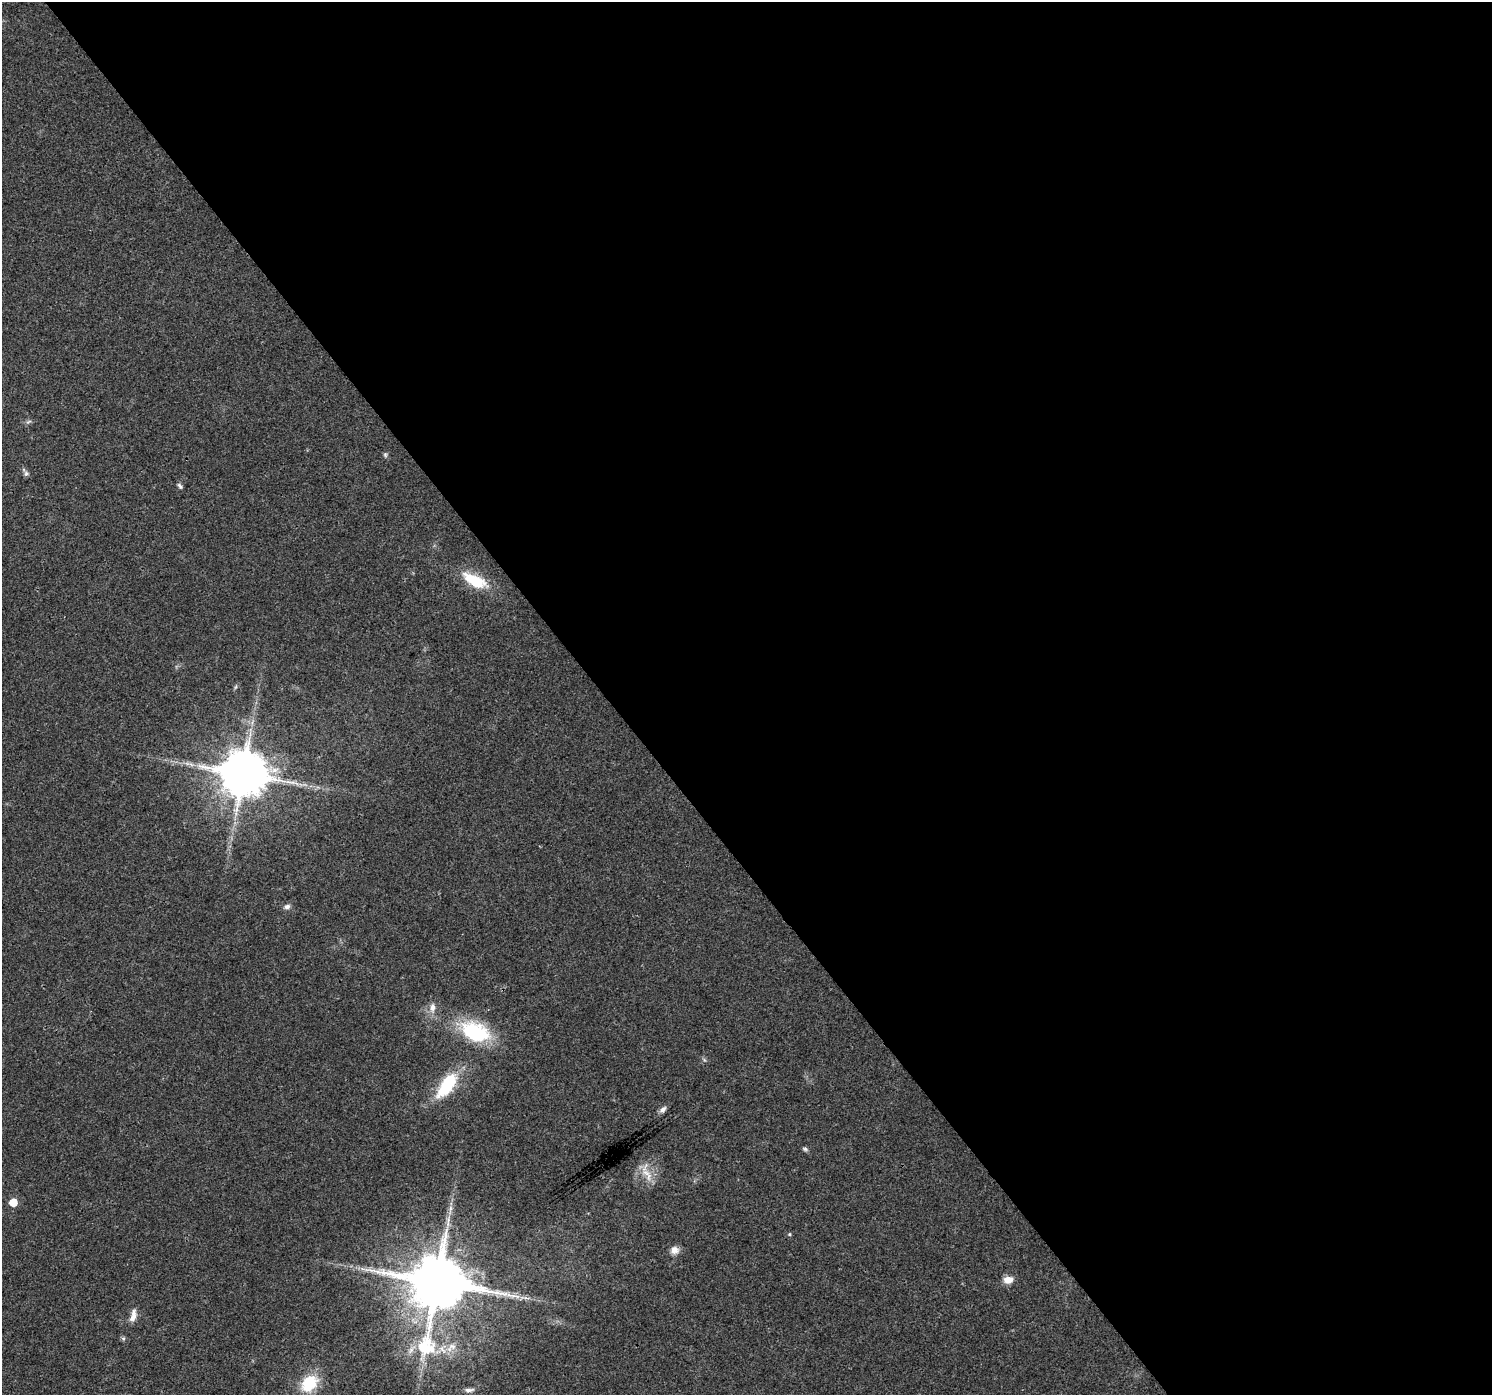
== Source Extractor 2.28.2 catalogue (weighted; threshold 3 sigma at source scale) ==
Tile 8 of 4 x 4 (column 4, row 2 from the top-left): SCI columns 4481-5970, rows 2923-4315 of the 5974 x 5910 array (HDU 1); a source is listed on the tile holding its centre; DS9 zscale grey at full resolution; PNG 1494 x 1397 px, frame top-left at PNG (2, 2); no overlay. Shown black and unused: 59% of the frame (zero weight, under 3 of 4 exposures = <1% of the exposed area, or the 3 px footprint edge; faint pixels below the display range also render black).
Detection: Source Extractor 2.28.2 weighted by HDU 2 'WHT'; one run over the whole footprint, this tile lists its part. Background 0.0123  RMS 0.0028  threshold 0.0126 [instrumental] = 3 sigma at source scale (4.5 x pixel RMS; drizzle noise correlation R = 1.50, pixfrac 1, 0.0396/0.0396 arcsec/px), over >= 5 px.
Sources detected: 31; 1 too faint to see at this stretch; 1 long thin detection or spike segment (spike, bleed or trail) — not listed; the other 29 listed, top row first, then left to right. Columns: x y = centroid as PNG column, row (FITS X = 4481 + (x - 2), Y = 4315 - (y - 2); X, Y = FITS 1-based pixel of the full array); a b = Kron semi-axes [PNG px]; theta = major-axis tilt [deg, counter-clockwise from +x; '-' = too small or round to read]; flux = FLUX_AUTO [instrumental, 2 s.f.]
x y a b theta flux
28 422 8 4 30 0.59
385 455 7 5 -88 0.54
26 473 7 6 - 0.66
180 486 8 5 -47 0.64
474 580 33 13 -26 10
235 687 6 4 70 0.42
191 764 9 4 -37 0.87
243 774 13 12 - 1500
287 907 9 6 19 0.98
432 1007 14 8 86 2.1
475 1032 35 20 -22 22
447 1085 35 14 55 15
663 1109 10 6 47 1.1
805 1149 8 5 -16 0.55
646 1173 16 9 -15 3.4
13 1202 5 5 - 6.9
450 1208 8 5 72 0.92
448 1220 11 5 90 1.3
789 1234 5 4 - 0.33
675 1250 11 10 - 1.9
1008 1280 11 8 9 2.8
437 1282 17 16 - 2500
133 1315 18 7 77 2.3
123 1338 6 5 - 0.49
452 1346 13 9 8 2.4
411 1350 17 7 51 2
442 1350 16 7 -46 2.5
309 1383 20 15 46 10
469 1390 11 5 6 1.1